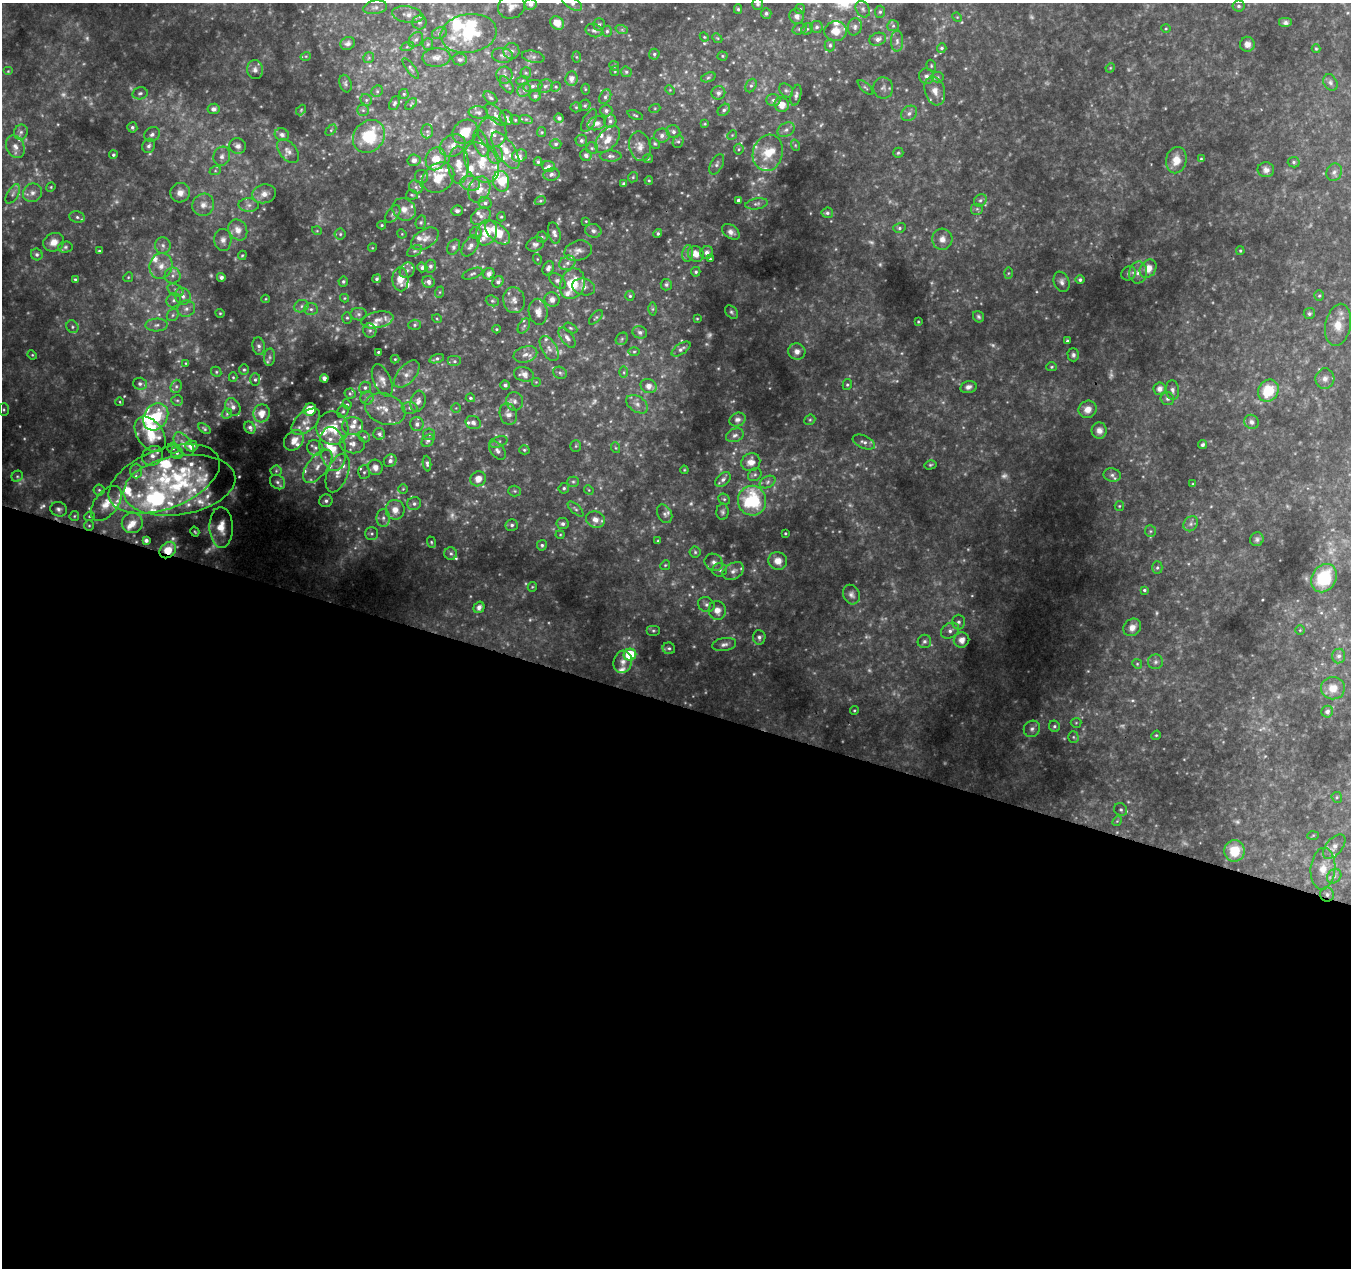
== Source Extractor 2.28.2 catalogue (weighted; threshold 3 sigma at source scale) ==
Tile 14 of 4 x 4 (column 2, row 4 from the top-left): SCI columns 1357-2705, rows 280-1545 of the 5403 x 5556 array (HDU 1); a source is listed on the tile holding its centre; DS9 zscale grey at full resolution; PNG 1353 x 1270 px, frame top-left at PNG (2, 3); each listed source drawn as its Kron ellipse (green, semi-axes under 4 px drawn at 4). Shown black and unused: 45% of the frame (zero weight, under 2 of 3 exposures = <1% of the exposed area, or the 3 px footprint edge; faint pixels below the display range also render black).
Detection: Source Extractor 2.28.2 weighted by HDU 2 'WHT'; one run over the whole footprint, this tile lists its part. Background 0.151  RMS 0.015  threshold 0.0665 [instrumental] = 3 sigma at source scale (4.5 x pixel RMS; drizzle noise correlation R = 1.50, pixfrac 1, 0.0396/0.0396 arcsec/px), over >= 5 px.
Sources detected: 725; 115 too faint to see at this stretch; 2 inside a brighter object's white glare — neither listed nor drawn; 94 inside a brighter listed object's ellipse — not listed separately; of the other 514, all 500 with FLUX_AUTO >= 1.25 (the completeness limit of this list) listed and drawn (14 fainter detections not listed), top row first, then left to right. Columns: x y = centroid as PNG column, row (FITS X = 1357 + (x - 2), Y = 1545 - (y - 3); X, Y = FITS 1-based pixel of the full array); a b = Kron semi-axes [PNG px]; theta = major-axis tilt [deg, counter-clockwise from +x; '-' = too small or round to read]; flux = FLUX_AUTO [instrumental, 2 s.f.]
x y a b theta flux
572 3 11 6 -31 6.4
530 4 6 5 - 6.2
758 4 6 5 - 3.5
511 6 14 12 23 12
1238 6 6 5 - 3.1
375 7 12 6 10 5.9
738 9 5 4 - 2.4
800 9 5 5 - 1.8
863 9 9 6 -60 4.8
880 12 6 5 - 2.8
766 13 5 5 - 3.2
408 15 16 8 -9 12
797 16 8 7 - 7.3
957 17 5 4 - 1.5
419 22 7 7 - 4.1
557 23 7 6 - 15
1286 23 7 5 0 3.9
599 24 6 5 - 3
893 26 6 5 - 3
817 27 6 6 - 3.8
855 27 9 7 76 4.9
799 29 7 5 16 2.9
807 29 6 5 - 2.5
1166 29 5 3 - 1.5
594 30 8 6 -22 5.2
622 30 6 4 -19 2.2
607 31 5 5 - 2.7
835 31 11 10 - 20
439 33 7 5 23 3.8
469 33 28 19 8 71
704 37 5 4 - 1.4
717 38 5 4 - 1.8
416 39 8 6 49 4.7
878 39 8 6 18 6.4
897 41 10 6 90 5.6
348 44 7 6 - 5.5
428 44 6 5 - 2.5
1247 44 7 7 - 9.1
830 45 6 5 - 3.2
407 47 7 4 20 2.9
942 48 5 4 - 3.2
1316 49 4 4 - 1.6
511 51 8 8 - 6.2
654 54 5 5 - 2.7
502 55 10 7 -10 6
306 56 5 3 - 1.3
722 56 5 4 - 1.9
436 57 14 9 2 12
533 57 11 6 -11 4.8
576 57 6 4 -88 1.5
369 58 6 5 - 2.5
460 59 7 6 - 4.3
614 66 5 4 - 2.2
931 66 6 4 -72 2.2
411 68 12 4 -53 3.4
1110 68 5 4 - 1.5
255 70 9 8 - 6.4
8 71 5 4 - 1.7
615 71 5 4 - 1.7
626 72 5 5 - 2.5
526 73 5 5 - 2.6
504 75 8 8 - 6.4
926 76 8 7 - 6
708 77 7 4 19 2.7
937 77 6 5 - 2.7
571 79 7 6 - 8.8
522 81 6 4 20 2.4
1330 82 9 6 -59 4.4
345 84 9 6 -73 3.7
507 85 10 5 -54 3.8
533 86 10 6 11 5.8
545 86 8 6 33 4.7
751 86 7 5 62 3.3
556 87 5 4 - 2.2
865 87 10 4 -44 3.2
883 88 10 10 - 7.2
585 89 5 3 - 1.4
524 90 7 6 - 4.5
670 90 5 4 - 1.5
786 90 8 6 -40 3.6
377 91 6 5 - 2.9
935 91 15 10 -74 14
140 93 8 6 12 3.6
718 93 7 6 - 5.6
404 94 5 5 - 2.1
796 95 11 5 77 4.4
535 96 6 5 - 4.1
605 97 7 5 60 3.9
490 98 8 5 -39 3.3
366 100 6 5 - 3.1
773 100 7 6 - 4.9
394 103 7 5 66 2.9
411 104 7 4 46 2.1
585 105 6 5 - 2.9
782 105 7 7 - 16
576 107 5 5 - 2.2
655 108 5 3 - 1.7
214 109 6 5 - 6.7
301 110 6 3 47 1.5
363 110 6 5 - 3.3
724 110 7 5 44 3.7
606 111 6 5 - 4.5
478 112 10 6 -6 5.6
909 113 9 7 42 5.9
496 115 14 6 -46 7.6
635 115 8 3 -21 2.2
506 118 8 6 -59 5.5
559 118 4 4 - 3.9
526 119 6 4 -18 2.8
515 120 5 4 - 2.1
589 121 12 6 62 4.6
610 121 6 6 - 4.1
597 123 9 6 19 9
705 124 4 3 - 1.6
132 127 5 5 - 3.2
331 130 6 4 46 2
786 130 9 6 29 5.7
427 131 7 6 - 3.9
21 132 8 6 68 4.8
465 132 13 11 36 26
492 132 15 14 - 18
542 132 5 4 - 1.8
673 132 7 6 - 4.9
152 134 8 6 33 5.4
282 135 7 6 - 4.8
662 135 8 7 - 6.7
732 135 5 4 - 1.9
369 136 17 15 49 77
608 139 16 9 50 17
581 140 6 6 - 3.6
678 141 6 5 - 3.1
481 143 13 7 -72 8.5
556 144 6 4 2 3.1
655 144 5 5 - 2.4
795 145 6 3 -72 1.9
149 146 7 6 - 4.5
238 146 8 7 - 7.1
452 146 13 10 31 13
640 146 15 10 -79 13
15 147 12 8 -66 11
592 148 6 6 - 2.8
739 149 5 5 - 2.3
505 150 21 9 -57 25
288 151 14 8 -50 8.3
768 153 18 15 74 35
898 153 5 5 - 2.4
113 155 4 4 - 2.7
495 155 9 7 88 6.8
586 155 6 5 - 4.7
222 156 10 8 70 7.5
520 156 7 6 - 4.9
611 156 11 5 -1 4.7
436 159 12 10 68 23
648 159 5 4 - 1.6
1201 159 4 4 - 1.8
414 160 6 5 - 6.4
1176 160 13 10 77 20
538 162 4 3 - 2.3
1294 162 6 5 - 2.8
482 163 21 15 -57 41
717 164 11 6 61 4.6
459 165 19 10 -89 19
548 166 6 5 - 4.9
1266 170 8 7 - 7.3
215 171 6 4 18 2.2
1334 172 9 7 71 5.6
551 174 8 6 9 5
421 176 6 6 - 3.9
633 177 5 4 - 2
438 178 17 14 37 30
649 180 4 3 - 1.6
501 181 10 8 -80 22
470 183 10 7 -12 9.4
623 184 4 3 - 2.1
51 187 5 4 - 1.7
416 187 7 6 - 4.3
479 189 13 10 65 21
32 193 10 9 - 9.2
180 193 10 9 - 12
13 194 11 5 59 6
264 194 12 9 14 12
412 195 6 5 - 2
738 200 4 3 - 3.5
980 200 7 5 42 3.4
540 201 5 3 - 2.2
485 203 6 6 - 4
757 204 11 5 9 4.4
203 205 11 10 - 12
249 205 10 6 -1 6.6
404 209 12 10 -38 13
977 209 6 6 - 2.9
457 211 6 5 - 5.1
827 213 6 5 - 3.5
393 214 10 6 53 4.7
481 216 11 7 33 7.4
77 217 8 6 -17 4.3
501 217 5 4 - 2
586 221 4 3 - 1.2
421 222 7 5 75 2.6
382 225 4 4 - 1.9
899 228 6 5 - 3
238 230 11 9 -59 14
317 231 5 3 - 1.3
593 231 8 6 -18 4.9
731 232 10 6 -35 6.9
476 233 6 5 - 3
486 233 13 10 68 27
498 233 15 8 -42 36
554 233 10 6 -76 6.6
658 233 4 4 - 2.8
340 234 5 5 - 2.6
402 234 5 4 - 1.4
542 237 5 5 - 2.4
425 239 15 9 33 12
942 239 10 10 - 11
223 240 11 8 -87 7.8
54 242 10 9 - 15
535 244 9 6 20 5
163 245 8 7 - 6.2
470 246 12 7 55 7.6
65 247 7 5 2 3.4
454 247 8 6 59 4.1
372 248 4 3 - 1.3
99 251 3 3 - 1.7
415 251 8 5 26 3.2
578 251 14 10 16 9.4
1240 251 4 3 - 2
688 253 8 5 83 4
707 253 6 6 - 6.7
37 254 6 5 - 4
696 254 8 7 - 14
242 255 5 4 - 1.7
537 259 5 3 - 1.5
710 259 3 3 - 1.5
567 263 8 7 - 6.5
161 266 13 11 72 17
430 266 6 5 - 4.2
422 267 5 5 - 4
548 268 7 5 65 5.6
1148 269 10 7 56 19
407 270 8 7 - 5.4
696 272 5 4 - 2.8
1008 273 6 4 88 2
1129 273 7 6 - 4.2
1138 273 11 9 77 9.9
473 274 10 5 20 3.7
489 274 6 5 - 7.6
173 276 8 8 - 7.1
128 277 5 4 - 1.8
221 277 4 4 - 5.7
75 279 4 3 - 2
377 279 4 4 - 3.1
400 279 12 8 -86 20
1080 280 4 4 - 3.7
343 281 5 4 - 2.8
557 281 10 6 -44 5.9
428 282 6 6 - 5.4
498 282 6 5 - 4.7
1062 282 10 7 -68 6.6
572 284 16 12 70 42
666 285 6 5 - 3
584 287 11 8 -15 8.4
175 290 8 5 -30 5.2
440 292 6 4 71 1.8
183 296 8 7 - 8.1
630 296 5 4 - 2.4
1319 296 5 4 - 2.1
345 298 4 4 - 1.5
266 299 4 4 - 1.4
552 299 8 7 - 8.4
174 300 7 6 - 5.2
514 300 13 10 -82 11
492 301 7 5 -20 3.4
301 306 7 6 - 4.4
186 309 9 8 - 8.2
311 309 7 6 - 4.2
653 309 6 4 89 2.2
538 312 13 9 -81 13
731 312 8 5 -51 3.3
220 313 5 4 - 1.7
359 314 8 6 -1 4.2
1309 314 5 5 - 3.3
173 315 7 5 49 3.6
596 317 9 4 46 2.9
978 317 6 5 - 3.1
347 318 6 5 - 2.4
437 319 5 3 - 1.4
697 319 4 3 - 1.3
377 320 16 8 10 12
918 322 4 3 - 1.7
157 325 11 6 2 6.8
415 325 6 5 - 3.2
1338 325 21 12 79 26
524 326 8 5 58 3.6
72 327 7 5 -50 3.4
570 328 7 4 -26 2.7
496 329 4 4 - 1.8
370 330 7 6 - 4.3
640 332 7 6 - 4.7
567 338 12 6 -54 7.3
622 339 7 5 48 3
1067 341 4 3 - 2.2
259 346 9 6 -83 5
549 348 14 7 -60 9.1
681 349 11 5 34 4.8
797 351 8 8 - 9.2
378 352 3 3 - 1.7
634 352 5 3 - 1.7
525 354 12 8 16 9.4
32 355 5 4 - 1.8
1073 355 6 6 - 4.2
270 357 8 5 85 4
395 359 4 4 - 1.7
437 359 7 4 18 3.8
454 361 7 5 0 3.6
186 363 4 4 - 1.4
1052 367 5 4 - 2.2
244 370 5 4 - 2.3
216 372 5 4 - 2.1
624 372 6 4 90 2.1
560 373 7 5 -29 3.8
407 374 16 9 48 12
524 374 10 7 -15 10
233 377 5 4 - 1.8
324 378 4 4 - 5.4
1325 379 10 9 - 7.9
255 380 6 5 - 3
382 380 17 8 -66 10
536 382 5 5 - 1.9
140 384 7 6 - 4.9
505 385 4 4 - 4.1
847 385 5 4 - 2.4
176 386 7 5 70 3.3
649 386 8 7 - 11
968 387 8 6 14 6.3
365 388 6 5 - 3.6
1160 389 6 6 - 9.4
1172 390 10 6 -83 6
1268 391 11 10 - 46
350 394 5 5 - 2.4
367 398 6 6 - 4
470 398 4 4 - 2.4
1167 399 7 6 - 4.4
177 400 6 5 - 2.6
418 401 11 7 75 7.6
514 401 9 8 - 7.1
120 402 4 3 - 1.3
347 404 5 4 - 2.2
637 404 12 7 -33 8.7
233 407 9 7 -61 7.1
410 408 8 6 -2 3.9
456 408 5 5 - 1.9
385 409 21 15 -21 26
1088 409 9 8 - 12
4 410 6 5 - 2.5
310 410 6 6 - 33
343 411 6 5 - 2.9
262 413 9 8 - 16
227 414 5 4 - 2.1
508 414 11 8 -72 9.1
156 417 14 11 55 69
738 420 8 6 20 5.4
810 420 6 5 - 2.1
306 422 17 9 40 14
1251 422 7 7 - 5.3
473 423 8 6 -20 5.2
417 424 7 6 - 5.5
353 426 10 9 - 12
250 428 6 5 - 4.2
332 428 17 16 - 40
204 429 7 4 -34 2.5
1099 430 8 7 - 8.9
150 434 20 13 -55 33
379 434 6 5 - 4.7
429 434 6 6 - 3.4
735 435 9 6 20 4.8
364 437 6 5 - 2.9
294 440 11 8 46 14
428 441 7 5 42 4.4
498 442 9 5 17 3.8
864 442 12 6 -22 6.5
184 444 13 7 -54 10
352 444 13 9 -7 13
1203 445 4 4 - 3.2
191 446 6 5 - 12
576 446 5 5 - 2.2
173 448 5 5 - 2.8
315 448 8 7 - 5.4
616 448 5 3 - 1.6
333 449 22 13 -81 39
524 450 5 4 - 2.1
497 451 10 6 -51 5.6
177 453 6 6 - 3.6
152 456 11 9 32 10
390 461 7 6 - 5.8
751 462 10 9 - 13
427 464 8 4 -85 3.4
930 465 6 4 14 2.3
318 466 20 10 51 22
375 467 8 7 - 12
684 470 4 4 - 1.4
136 471 7 6 - 4.7
276 471 6 5 - 2.5
364 472 7 6 - 3.9
338 473 20 10 70 21
755 475 7 6 - 3.3
1112 475 8 6 -12 5.5
17 476 6 5 - 2.6
164 479 58 30 21 150
478 479 8 7 - 14
723 479 9 6 42 5.2
277 482 8 6 -38 4.8
573 482 6 5 - 2.6
768 482 8 5 29 4.4
1193 484 4 3 - 1.5
179 485 56 29 10 130
564 488 5 5 - 2.8
403 489 4 4 - 1.9
99 490 5 5 - 2.6
589 490 5 4 - 1.6
515 491 6 5 - 2.4
724 499 6 5 - 2.4
326 501 7 6 - 4.8
752 501 15 14 - 110
106 503 20 11 52 23
414 504 7 6 - 4.3
1119 506 5 4 - 1.9
59 509 8 7 - 5.3
576 509 10 4 -42 3.4
395 510 10 9 - 15
723 512 8 6 88 3.8
665 514 10 7 -61 4.7
74 516 5 4 - 2
89 516 5 4 - 2.1
383 518 9 6 -90 6.3
595 520 10 8 -19 11
132 523 10 10 - 17
562 524 6 5 - 4.3
1191 524 8 6 48 5.4
512 525 6 6 - 3.8
89 526 5 5 - 2.3
221 527 20 11 -89 25
1150 531 6 5 - 2.7
195 532 5 4 - 2.1
785 533 3 3 - 1.6
372 534 6 6 - 3.5
560 535 4 4 - 1.5
1257 539 7 6 - 4.1
146 540 4 4 - 5.4
658 541 4 3 - 1.6
431 542 6 4 -73 2
542 545 5 5 - 2.8
168 550 9 7 45 28
695 552 5 5 - 2.5
451 554 6 6 - 3.6
778 561 9 9 - 14
714 562 9 8 - 7.8
665 565 5 4 - 2
1157 568 6 5 - 2.8
720 570 7 6 - 5
733 571 11 8 31 8.7
1324 578 15 12 56 72
532 587 5 4 - 1.7
1144 590 4 3 - 2.2
851 595 10 8 -63 6.5
706 605 8 7 - 5.6
479 607 6 5 - 7.8
717 610 9 8 - 14
958 622 7 6 - 4.8
1132 627 9 8 - 9.8
1300 630 4 4 - 1.7
653 631 7 5 0 2.8
950 631 10 7 32 7.6
759 637 7 6 - 4.9
962 640 8 7 - 14
924 641 7 6 - 5.2
724 644 12 6 9 6.9
669 648 6 6 - 3.7
630 655 6 6 - 67
1339 656 7 6 - 4.6
623 662 11 9 78 10
1156 662 7 7 - 4.6
1137 664 5 4 - 1.8
1333 688 12 11 - 18
854 710 4 4 - 1.8
1327 712 6 5 - 5.2
1076 723 5 5 - 1.9
1054 726 6 5 - 2.9
1032 729 8 7 - 5.4
1156 735 5 4 - 1.9
1073 737 6 5 - 2.4
1337 797 5 5 - 2.5
1121 810 7 6 - 3.2
1117 821 5 4 - 1.8
1313 835 6 4 3 1.8
1334 847 14 8 50 11
1234 851 11 10 - 31
1323 869 21 12 85 27
1334 876 8 6 44 5.6
1327 894 7 7 - 5.3
Overlapping masked pixels (flux is a lower limit): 2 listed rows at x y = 168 550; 1327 894
Isophote crosses this tile's border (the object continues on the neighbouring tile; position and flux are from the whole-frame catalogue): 5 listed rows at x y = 572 3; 530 4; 758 4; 511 6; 557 23